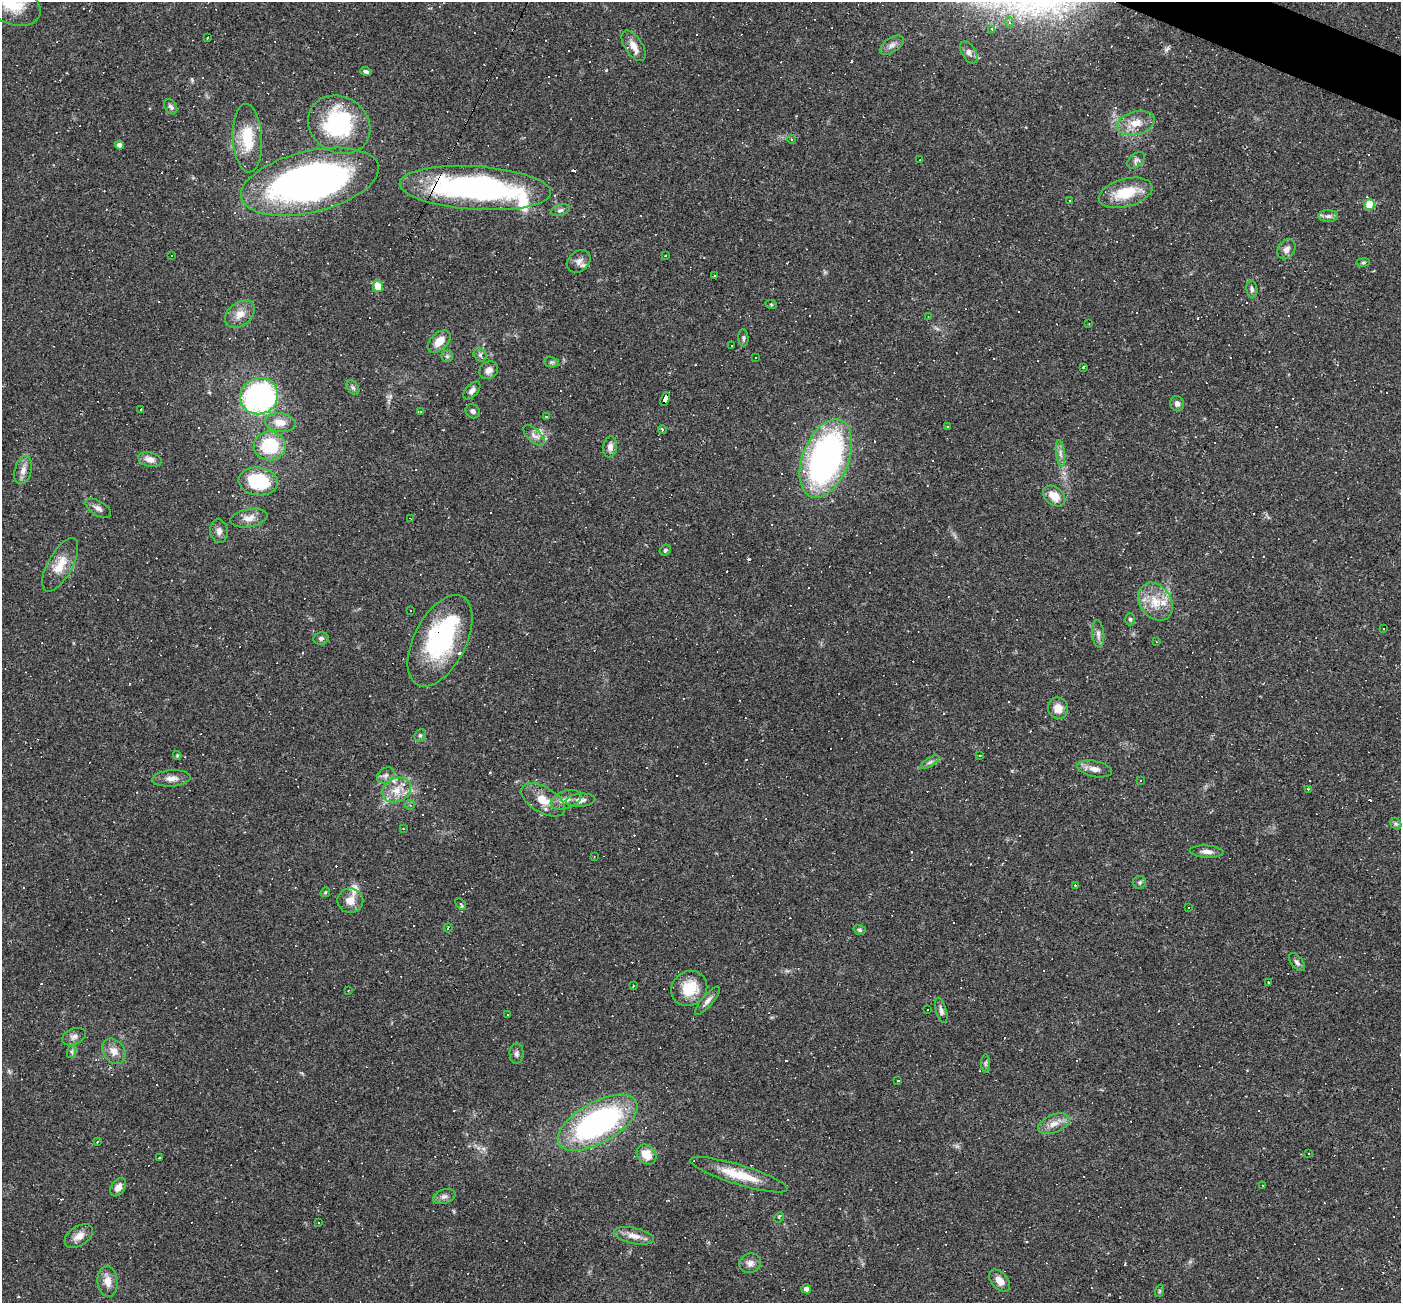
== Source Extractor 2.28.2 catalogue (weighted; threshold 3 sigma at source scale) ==
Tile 10 of 4 x 4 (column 2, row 3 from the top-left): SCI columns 1400-2798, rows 1572-2872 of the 5597 x 5610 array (HDU 1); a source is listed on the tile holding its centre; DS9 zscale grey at full resolution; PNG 1403 x 1305 px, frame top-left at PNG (2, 2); each listed source drawn as its Kron ellipse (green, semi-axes under 4 px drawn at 4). Shown black and unused: <1% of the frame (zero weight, under 2 of 3 exposures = <1% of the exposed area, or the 3 px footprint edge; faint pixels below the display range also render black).
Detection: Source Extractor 2.28.2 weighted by HDU 2 'WHT'; one run over the whole footprint, this tile lists its part. Background 0.0362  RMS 0.0048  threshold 0.0215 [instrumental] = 3 sigma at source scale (4.5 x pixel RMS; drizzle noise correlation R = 1.50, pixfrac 1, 0.05/0.05 arcsec/px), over >= 5 px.
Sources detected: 281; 3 inside a brighter object's white glare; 131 cosmic-ray / hot-pixel residue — neither listed nor drawn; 7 inside a brighter listed object's ellipse — not listed separately; the other 140 listed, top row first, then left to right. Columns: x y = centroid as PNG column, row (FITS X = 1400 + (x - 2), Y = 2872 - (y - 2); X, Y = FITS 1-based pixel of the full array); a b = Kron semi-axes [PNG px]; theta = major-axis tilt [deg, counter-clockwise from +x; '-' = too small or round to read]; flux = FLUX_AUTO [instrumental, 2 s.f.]
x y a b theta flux
12 4 30 20 -26 16
1009 22 5 3 - 0.71
992 29 3 3 - 3
207 38 3 2 - 0.66
892 45 13 7 35 2.5
634 46 17 8 -57 4.7
969 53 12 7 -60 2
366 71 5 4 - 1.1
171 107 8 5 -56 1.4
1136 123 19 11 15 7.1
339 125 32 28 -33 45
247 138 34 14 -87 17
792 139 4 3 - 0.47
119 145 4 4 - 2.4
920 160 3 2 - 0.57
1136 160 10 6 42 1.8
310 182 70 30 13 180
475 188 76 21 -4 140
1126 193 27 14 15 15
1070 200 3 2 - 0.37
1370 204 5 5 - 19
560 210 9 5 17 1.4
1328 216 10 6 -1 1.6
1286 249 11 8 55 2.7
171 256 3 2 - 0.4
666 256 3 2 - 0.45
579 261 13 10 44 3
1363 262 7 3 8 0.71
714 276 3 3 - 0.65
378 286 6 5 - 11
1252 289 9 5 -82 1.2
771 304 6 3 -20 0.56
240 314 16 11 38 5.2
928 316 3 3 - 0.4
1089 324 2 2 - 0.37
743 338 9 5 -86 1.1
439 341 14 8 44 6.3
731 346 3 2 - 0.41
480 355 7 6 - 1.2
447 356 6 5 - 1
755 358 3 2 - 0.36
551 362 7 5 -10 0.87
1084 367 3 3 - 0.97
489 370 10 8 36 2.9
353 388 8 5 -53 1
472 390 11 6 48 2.1
259 396 19 18 - 100
665 399 7 4 65 57
1177 404 8 7 - 1.7
141 410 3 3 - 1.2
420 411 4 3 - 0.63
473 411 8 6 -41 1.6
546 417 3 3 - 7
280 422 15 9 -6 5.1
947 426 4 2 - 0.34
662 430 4 3 - 0.93
534 435 13 6 -44 2.5
270 446 16 14 1 22
610 447 10 7 83 2.6
1060 454 14 4 -83 2
826 458 41 23 69 150
150 459 12 7 -15 3.5
23 470 14 8 75 3.3
258 481 20 14 -7 27
1054 496 12 8 -39 5.9
98 508 14 7 -32 2.2
249 518 19 9 10 4.1
410 518 3 2 - 0.29
219 531 12 9 -83 2.6
665 550 6 5 - 0.73
60 565 30 12 61 9
1155 602 20 15 -55 10
411 610 3 2 - 0.52
1130 619 6 5 - 0.71
1383 628 2 2 - 0.47
1098 634 14 6 -85 2.1
321 638 7 6 - 1.2
440 641 49 26 63 67
1157 642 3 2 - 0.31
1058 708 11 10 - 5.2
420 735 6 5 - 0.91
177 756 4 4 - 0.54
980 756 3 2 - 0.52
930 762 11 4 32 1.4
1094 769 17 8 -11 3.3
386 775 9 7 37 1.8
171 778 19 8 4 3.5
1140 781 2 2 - 0.31
1308 789 3 3 - 0.5
397 790 15 11 26 6.9
543 800 24 12 -31 8.6
566 800 16 9 19 3.9
580 800 15 6 4 2.7
410 805 5 5 - 0.67
1396 824 6 5 - 0.86
403 828 2 2 - 0.41
1207 852 17 6 -4 2.6
594 857 3 2 - 0.35
1140 882 6 6 - 1
1075 885 2 2 - 0.32
325 892 5 4 - 0.56
350 901 13 12 - 5
461 904 7 4 -55 1.1
1189 908 3 3 - 1.1
448 928 4 2 - 0.85
860 930 6 4 -17 0.81
1297 962 11 5 -51 1.5
1268 983 3 2 - 0.7
633 986 3 3 - 0.49
689 988 19 17 38 13
348 990 2 2 - 0.4
707 1001 18 5 49 2.4
927 1009 3 3 - 37
941 1010 13 5 -74 1.7
507 1015 3 2 - 0.64
74 1037 12 8 23 2.2
72 1051 7 4 72 1
114 1051 14 10 -55 4.3
516 1053 10 7 89 1.6
985 1063 9 4 90 0.93
898 1081 3 2 - 0.32
597 1123 44 20 29 110
1054 1124 16 9 23 4.3
97 1142 4 3 - 0.42
1309 1154 3 3 - 1.2
647 1155 11 8 -47 7.2
159 1158 3 2 - 0.64
739 1175 51 10 -17 14
1263 1185 3 2 - 0.47
118 1187 10 6 56 3.2
444 1196 11 7 19 2
779 1218 6 4 64 0.71
319 1222 3 2 - 0.35
79 1236 16 9 33 4
634 1236 20 8 -12 4.3
750 1263 11 9 23 2.7
108 1281 15 10 -85 4.7
999 1281 13 8 -48 3.8
806 1289 5 4 - 2.7
1159 1291 6 4 71 0.59
Overlapping masked pixels (flux is a lower limit): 3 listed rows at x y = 475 188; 665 399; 440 641
Isophote crosses this tile's border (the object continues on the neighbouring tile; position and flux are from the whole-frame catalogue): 1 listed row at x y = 12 4